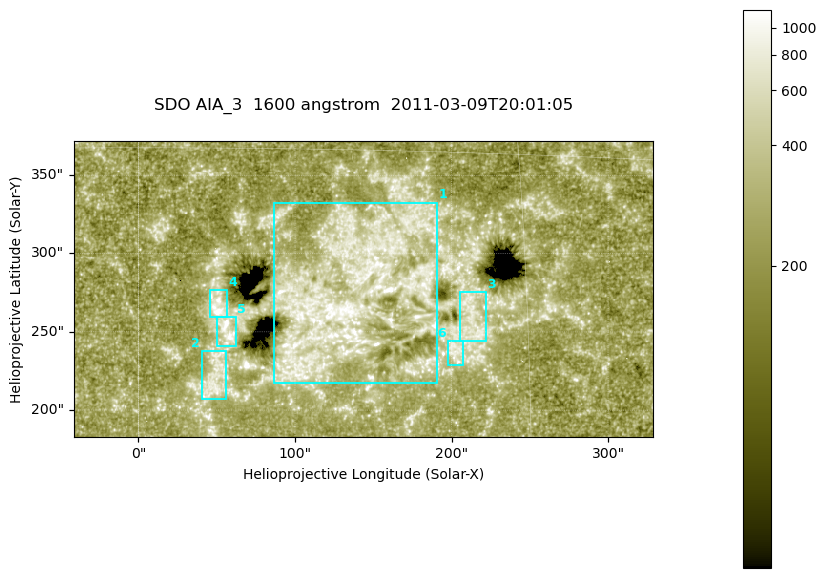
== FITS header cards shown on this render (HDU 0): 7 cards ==
TELESCOP= 'SDO     '           /
INSTRUME= 'AIA_3   '           /
WAVELNTH=                 1600 /
WAVEUNIT= 'angstrom'           /
DATE-OBS= '2011-03-09T20:01:05.126' /
CTYPE1  = 'HPLN-TAN'           /
CTYPE2  = 'HPLT-TAN'           /

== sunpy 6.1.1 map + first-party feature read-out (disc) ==
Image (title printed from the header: SDO AIA_3  1600 angstrom  2011-03-09T20:01:05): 607 x 311 px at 0.609 arcsec/px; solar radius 967 arcsec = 1586 px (partial field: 2.4% of the solar disc is inside the frame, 100% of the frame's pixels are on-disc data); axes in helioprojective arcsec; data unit not stated in the header (colour bar unlabelled)
Pointing: header CRPIX1/2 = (2052.59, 2044.23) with CRVAL1/2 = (0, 0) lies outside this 607 x 311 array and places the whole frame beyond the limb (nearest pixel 1.42 R_sun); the SolarSoft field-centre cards XCEN/YCEN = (143.5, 277.4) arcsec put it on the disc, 1871 arcsec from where CRPIX/CRVAL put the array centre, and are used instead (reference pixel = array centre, CRVAL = XCEN/YCEN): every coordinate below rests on XCEN/YCEN
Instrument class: DISC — disc imager (sunpy class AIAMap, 1600 A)
Bright regions (active regions / flare kernels): reference = the on-disc median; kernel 5 px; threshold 5 sigma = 397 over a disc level ~251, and >= 1.15x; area >= 188 px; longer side >= 4 px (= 2.4 arcsec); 6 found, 6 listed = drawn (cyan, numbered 1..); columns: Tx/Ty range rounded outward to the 2 arcsec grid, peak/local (2 s.f.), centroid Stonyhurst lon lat
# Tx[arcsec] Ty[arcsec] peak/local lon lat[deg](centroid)
1 86..192 216..334 5.6 +8 +9
2 40..56 206..238 3.4 +3 +6
3 204..222 244..276 3.4 +13 +8
4 46..58 258..278 8.6 +3 +9
5 50..62 240..260 5.2 +3 +8
6 196..208 228..244 3.4 +12 +7